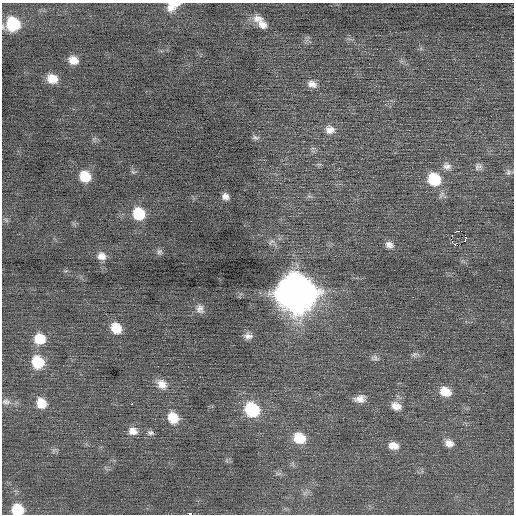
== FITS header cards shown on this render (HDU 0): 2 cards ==
NAXIS1  =                  512 / Axis length
NAXIS2  =                  512 / Axis length

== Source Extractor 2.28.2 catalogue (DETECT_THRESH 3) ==
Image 512 x 512 px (HDU 0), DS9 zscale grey, 1 PNG px = 1 image px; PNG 516 x 516 px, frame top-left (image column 1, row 512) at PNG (2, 3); no overlay
Background 0.0304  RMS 0.7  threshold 2.09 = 3 sigma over >= 5 px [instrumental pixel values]
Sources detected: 53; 1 with non-positive FLUX_AUTO (blend fragments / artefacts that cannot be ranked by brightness) is not listed; the other 52 listed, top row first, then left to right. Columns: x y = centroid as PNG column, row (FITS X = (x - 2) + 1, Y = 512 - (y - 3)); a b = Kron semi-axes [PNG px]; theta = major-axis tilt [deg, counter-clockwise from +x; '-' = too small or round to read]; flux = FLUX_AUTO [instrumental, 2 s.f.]
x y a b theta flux
173 6 15 9 31 590
257 18 15 10 -2 390
13 24 12 11 - 2200
262 25 12 9 -33 330
73 60 11 8 -21 440
52 79 11 9 -19 640
312 84 12 9 -20 310
385 104 3 3 - 70
330 130 13 12 - 400
255 137 10 6 -7 130
447 166 12 10 -29 280
477 167 13 6 85 180
133 172 6 5 - 82
509 172 9 7 82 150
85 176 10 9 - 1100
434 179 13 12 - 1700
225 196 8 7 - 240
139 214 11 10 - 1600
6 220 8 4 -53 79
458 231 3 2 - 3900
465 235 3 2 - 350
451 240 2 2 - 140
465 240 5 3 - 110
389 245 11 9 -25 270
159 252 8 7 - 130
101 256 11 10 - 350
296 293 16 15 - 110000
200 309 12 9 -84 250
116 328 12 10 -49 910
248 336 11 7 2 250
40 339 12 11 - 970
415 354 12 6 3 140
374 358 10 7 1 160
38 362 12 11 - 1600
158 366 2 2 - 110
162 384 14 11 -45 490
445 392 12 10 -24 770
360 399 14 9 11 370
6 402 13 8 -7 220
41 403 11 10 - 750
132 404 3 3 - 75
396 406 14 10 -24 440
252 410 12 11 - 3100
173 417 13 11 -53 850
133 431 12 10 -15 390
150 433 9 7 -1 130
299 438 12 11 - 1200
449 443 11 9 -25 330
393 446 12 9 -14 450
278 474 9 4 9 98
18 510 10 9 - 1400
190 514 4 2 - 1300
At the frame edge (FLAGS 8, measured only in part): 4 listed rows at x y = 173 6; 13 24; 18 510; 190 514
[1 non-positive-flux detection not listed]